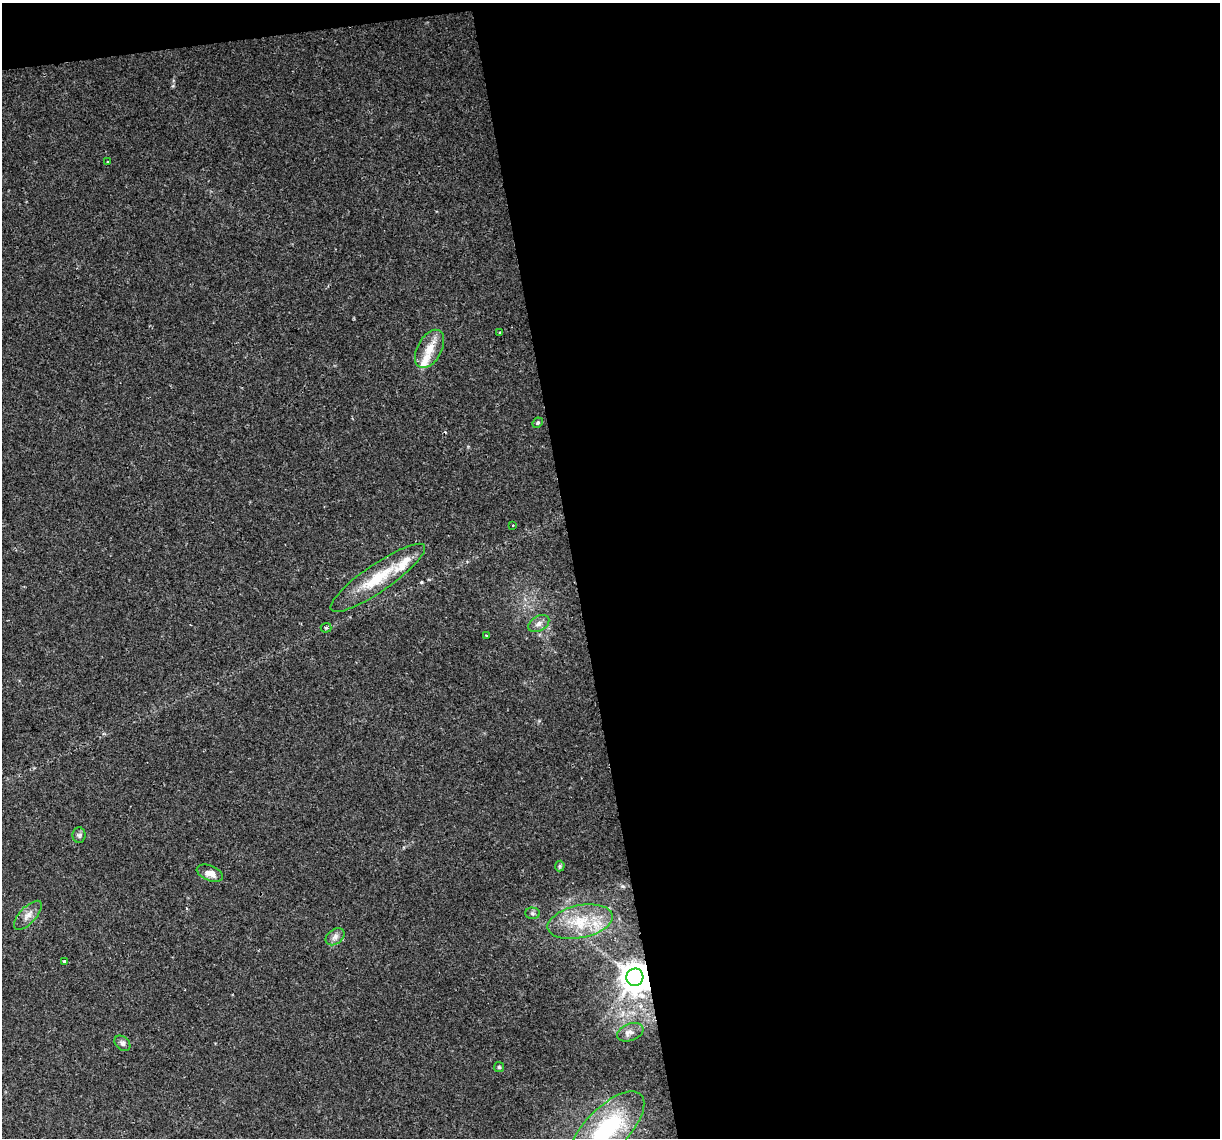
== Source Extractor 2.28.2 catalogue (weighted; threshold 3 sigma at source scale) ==
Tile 4 of 4 x 4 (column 4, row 1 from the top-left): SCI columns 3655-4872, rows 3483-4618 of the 4872 x 4645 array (HDU 1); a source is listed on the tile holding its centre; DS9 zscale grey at full resolution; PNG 1222 x 1140 px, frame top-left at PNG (2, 3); each listed source drawn as its Kron ellipse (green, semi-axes under 4 px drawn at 4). Shown black and unused: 54% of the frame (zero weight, under 2 of 3 exposures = <1% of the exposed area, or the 3 px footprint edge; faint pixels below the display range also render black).
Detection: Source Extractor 2.28.2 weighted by HDU 2 'WHT'; one run over the whole footprint, this tile lists its part. Background 0.0435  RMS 0.0031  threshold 0.0139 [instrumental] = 3 sigma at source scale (4.5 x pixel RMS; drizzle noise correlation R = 1.50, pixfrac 1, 0.0396/0.0396 arcsec/px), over >= 5 px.
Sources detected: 25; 3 inside a brighter listed object's ellipse — not listed separately; the other 22 listed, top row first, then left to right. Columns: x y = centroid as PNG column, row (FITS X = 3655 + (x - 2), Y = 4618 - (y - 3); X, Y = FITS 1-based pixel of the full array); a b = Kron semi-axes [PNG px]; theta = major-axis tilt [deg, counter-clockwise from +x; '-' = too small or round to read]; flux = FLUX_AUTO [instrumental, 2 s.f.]
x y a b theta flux
107 162 3 2 - 0.23
500 332 3 3 - 0.62
429 349 21 12 60 5.4
538 423 5 4 - 0.47
513 525 3 2 - 0.21
378 578 57 13 34 13
539 624 11 7 31 1.6
326 628 5 5 - 0.46
486 635 3 3 - 0.27
79 835 8 6 89 0.81
560 866 5 5 - 0.45
210 873 14 7 -21 2.7
532 913 7 5 -2 0.72
28 915 18 8 47 2.5
580 922 33 16 12 12
335 937 10 7 37 1.4
64 961 3 3 - 0.69
635 977 8 8 - 530
630 1032 13 8 22 1.7
122 1043 9 6 -44 0.95
499 1067 5 5 - 0.46
607 1129 49 21 45 35
Overlapping masked pixels (flux is a lower limit): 1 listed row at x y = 635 977
Isophote crosses this tile's border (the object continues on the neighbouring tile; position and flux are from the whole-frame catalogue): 1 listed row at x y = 607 1129